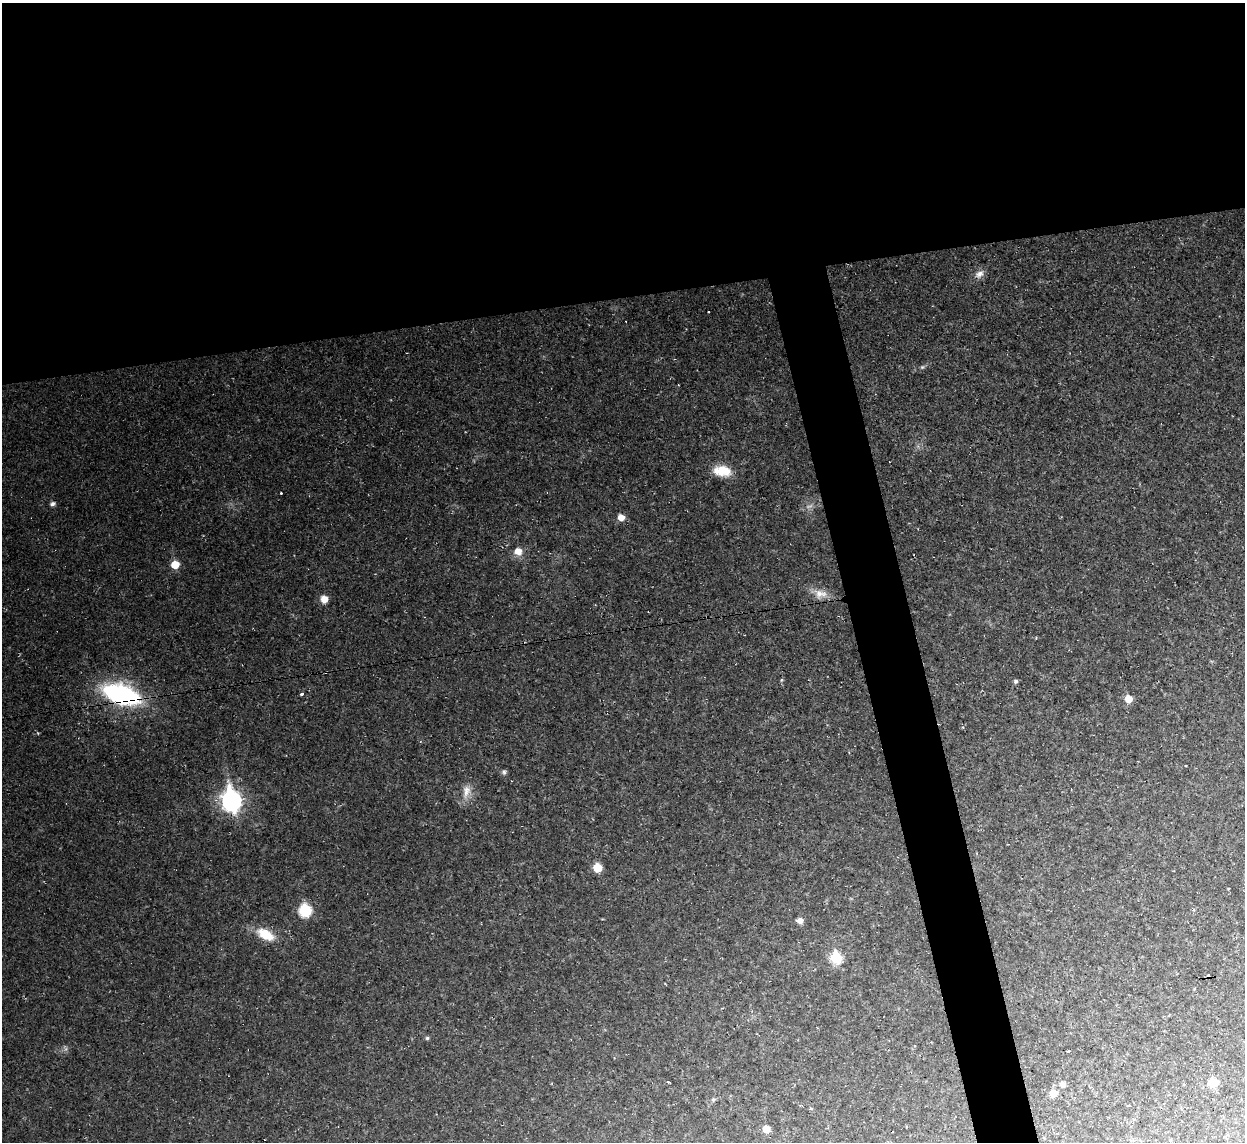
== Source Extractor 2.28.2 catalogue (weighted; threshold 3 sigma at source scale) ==
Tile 2 of 4 x 4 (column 2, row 1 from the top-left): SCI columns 1243-2485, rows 3556-4695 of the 4970 x 4948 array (HDU 1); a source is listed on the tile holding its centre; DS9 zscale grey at full resolution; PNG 1247 x 1144 px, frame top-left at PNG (2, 3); no overlay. Shown black and unused: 30% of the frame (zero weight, under 2 of 3 exposures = <1% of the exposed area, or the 3 px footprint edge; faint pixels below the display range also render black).
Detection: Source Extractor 2.28.2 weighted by HDU 2 'WHT'; one run over the whole footprint, this tile lists its part. Background 0.035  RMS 0.0072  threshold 0.0324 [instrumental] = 3 sigma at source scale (4.5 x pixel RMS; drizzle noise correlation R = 1.50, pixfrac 1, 0.05/0.05 arcsec/px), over >= 5 px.
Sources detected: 37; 1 too faint to see at this stretch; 1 cosmic-ray / hot-pixel residue — not listed; the other 35 listed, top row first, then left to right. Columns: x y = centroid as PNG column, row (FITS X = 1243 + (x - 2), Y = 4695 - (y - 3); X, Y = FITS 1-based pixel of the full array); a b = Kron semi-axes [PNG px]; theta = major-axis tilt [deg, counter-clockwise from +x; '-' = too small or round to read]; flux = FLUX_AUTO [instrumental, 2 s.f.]
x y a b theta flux
979 274 13 9 36 4.6
922 367 6 5 - 1.3
722 471 22 12 -8 16
281 493 3 3 - 1.8
52 504 7 5 10 2.1
621 517 6 6 - 7.5
518 551 9 8 - 7.4
175 565 6 5 - 17
820 594 19 12 -9 8.5
324 599 7 7 - 7.8
781 680 6 4 71 0.84
1016 681 5 5 - 1.3
121 694 29 14 -19 140
302 694 4 3 - 2.6
1128 699 6 6 - 10
1185 766 3 3 - 1.4
504 772 7 6 - 1.6
466 791 20 11 78 8.3
231 801 10 8 -79 340
597 868 7 7 - 13
1194 910 4 3 - 1.2
305 911 8 7 - 46
800 920 7 6 - 3.4
265 934 23 12 -28 17
836 958 7 6 - 50
427 1038 5 5 - 1.1
1069 1051 3 3 - 2.6
668 1082 4 3 - 0.65
1213 1082 7 6 - 17
1063 1084 8 7 - 2.7
1053 1093 7 7 - 7.4
713 1100 6 5 - 1.2
1129 1106 3 3 - 2.1
811 1109 3 3 - 19
766 1129 6 6 - 9
Overlapping masked pixels (flux is a lower limit): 1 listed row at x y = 121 694